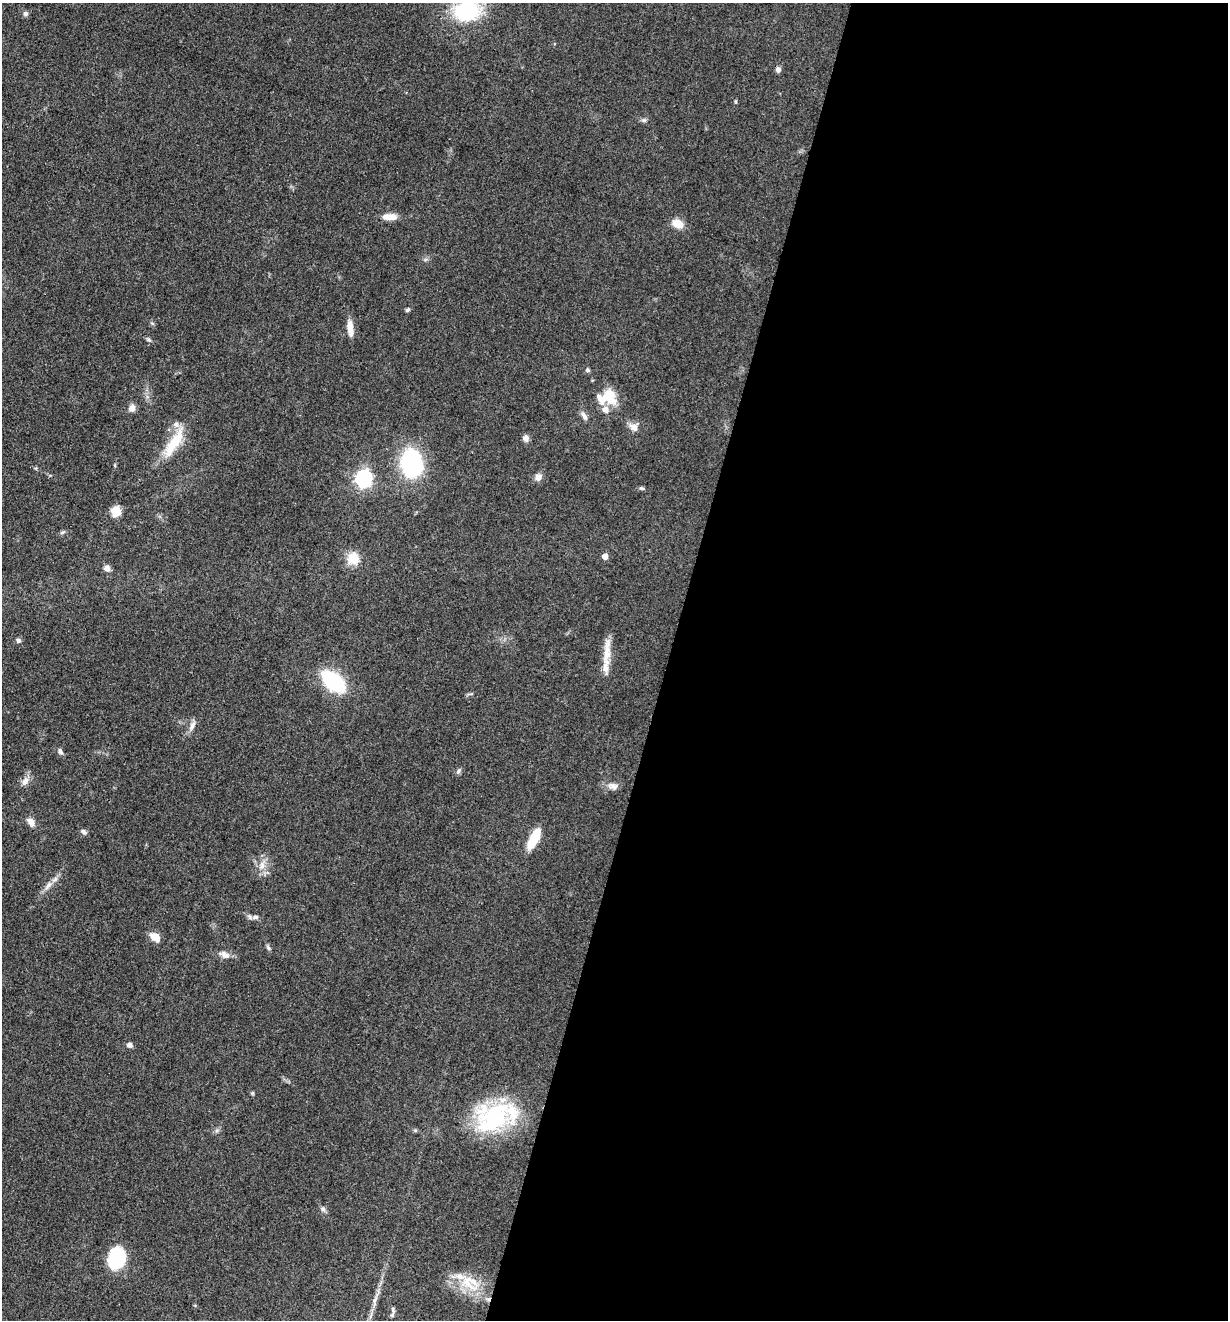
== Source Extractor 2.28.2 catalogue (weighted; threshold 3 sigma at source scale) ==
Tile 12 of 4 x 4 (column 4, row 3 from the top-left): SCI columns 3937-5162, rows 1320-2637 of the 5294 x 5274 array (HDU 1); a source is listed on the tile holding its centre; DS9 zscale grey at full resolution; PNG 1230 x 1322 px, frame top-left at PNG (2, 3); no overlay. Shown black and unused: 46% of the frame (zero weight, under 3 of 4 exposures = <1% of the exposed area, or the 3 px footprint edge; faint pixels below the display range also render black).
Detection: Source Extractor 2.28.2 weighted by HDU 2 'WHT'; one run over the whole footprint, this tile lists its part. Background 0.0742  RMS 0.0056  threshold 0.025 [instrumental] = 3 sigma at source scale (4.5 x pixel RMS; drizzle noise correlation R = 1.50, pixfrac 1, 0.05/0.05 arcsec/px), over >= 5 px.
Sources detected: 55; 5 inside a brighter listed object's ellipse — not listed separately; the other 50 listed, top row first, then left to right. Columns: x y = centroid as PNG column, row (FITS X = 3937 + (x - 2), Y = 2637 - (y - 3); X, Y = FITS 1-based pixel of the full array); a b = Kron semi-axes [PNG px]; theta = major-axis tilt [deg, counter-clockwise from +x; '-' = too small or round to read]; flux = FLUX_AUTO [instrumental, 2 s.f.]
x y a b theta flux
467 11 24 18 6 47
25 13 7 6 - 1.5
778 69 7 6 - 1.8
644 120 7 5 -6 1.2
389 217 18 8 1 5.5
678 224 10 7 -28 8.9
407 310 5 4 - 1.1
350 328 21 7 -84 5.7
149 340 8 4 -27 1.1
588 370 6 5 - 0.94
609 396 24 16 -63 12
132 408 9 7 87 3.3
584 416 13 6 -59 2.3
634 427 13 9 -36 3.9
526 438 8 7 - 2.3
174 443 44 12 58 18
411 463 20 15 -83 82
538 477 9 8 - 3
364 478 7 7 - 180
642 488 7 5 -19 0.93
116 511 5 5 - 29
62 532 9 3 21 0.86
605 556 5 5 - 4.2
353 558 15 14 - 9.2
107 568 8 7 - 2.4
18 640 6 6 - 1.2
607 652 36 9 84 8.9
333 681 22 12 -41 56
192 726 15 6 63 3
60 751 8 5 -61 1.7
458 771 8 5 50 1.3
25 781 12 8 65 3.7
613 786 15 8 -16 3.3
31 821 11 7 -50 3.5
84 832 9 6 -40 1.4
534 839 21 8 62 18
262 865 12 7 74 4.1
48 885 15 6 51 3.5
255 917 9 6 0 1.8
155 937 10 7 -38 8
268 948 8 5 -63 1.1
225 955 17 8 -24 3.5
129 1045 7 6 - 1.9
252 1093 5 5 - 0.68
494 1118 46 35 21 60
323 1209 6 6 - 1.4
116 1258 16 13 76 48
470 1283 32 21 -27 19
375 1300 15 4 61 2.3
392 1315 6 6 - 1
Isophote crosses this tile's border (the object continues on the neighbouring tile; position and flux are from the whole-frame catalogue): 1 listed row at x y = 467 11